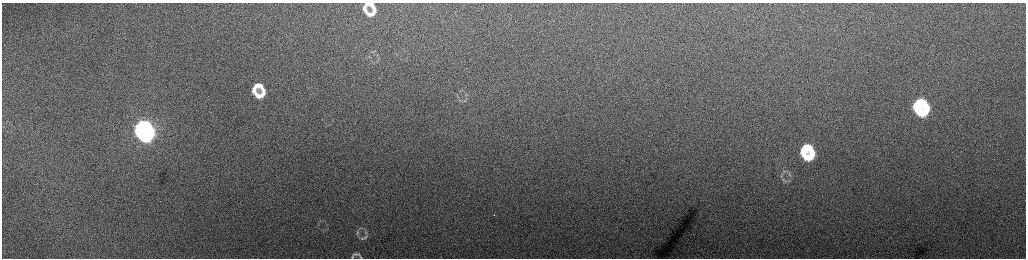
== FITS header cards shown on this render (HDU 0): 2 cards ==
NAXIS1  =                 2048 /fastest changing axis
NAXIS2  =                  512 /next to fastest changing axis

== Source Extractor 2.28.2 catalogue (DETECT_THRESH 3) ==
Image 2048 x 512 px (HDU 0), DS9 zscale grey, zoomed out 1/2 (1 PNG px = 2 x 2 image px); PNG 1028 x 260 px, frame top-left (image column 1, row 511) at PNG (2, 3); no overlay
Background 161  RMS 1.7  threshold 5.25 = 3 sigma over >= 5 px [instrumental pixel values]
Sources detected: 30; all 30 listed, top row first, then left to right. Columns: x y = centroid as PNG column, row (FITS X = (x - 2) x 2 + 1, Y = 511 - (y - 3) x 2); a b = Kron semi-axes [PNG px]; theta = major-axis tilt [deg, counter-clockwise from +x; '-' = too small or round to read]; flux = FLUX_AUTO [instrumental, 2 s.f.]
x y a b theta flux
369 4 8 3 0 1800
364 8 7 4 -88 1600
371 12 12 7 41 3700
369 56 5 2 - 300
258 85 10 5 3 3200
254 90 9 5 -76 2900
263 90 9 5 -68 2500
260 95 12 6 12 3700
465 100 5 3 - 400
920 102 9 5 4 15000
925 106 7 4 -59 9100
916 107 7 4 -71 13000
922 112 10 6 11 19000
144 126 9 5 -3 50000
140 130 7 4 -89 43000
147 134 13 9 53 100000
806 147 9 5 11 8400
811 151 7 4 -63 4600
803 152 7 4 -77 6200
809 157 12 7 11 12000
784 171 6 4 9 670
781 175 8 3 -82 750
786 181 9 3 -16 770
494 215 2 1 - 430
362 228 9 3 -10 850
357 232 8 4 77 780
365 237 11 4 46 1200
356 254 10 4 -2 820
352 257 5 3 - 370
360 257 7 4 -53 560
At the frame edge (FLAGS 8, measured only in part): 2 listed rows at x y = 352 257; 360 257